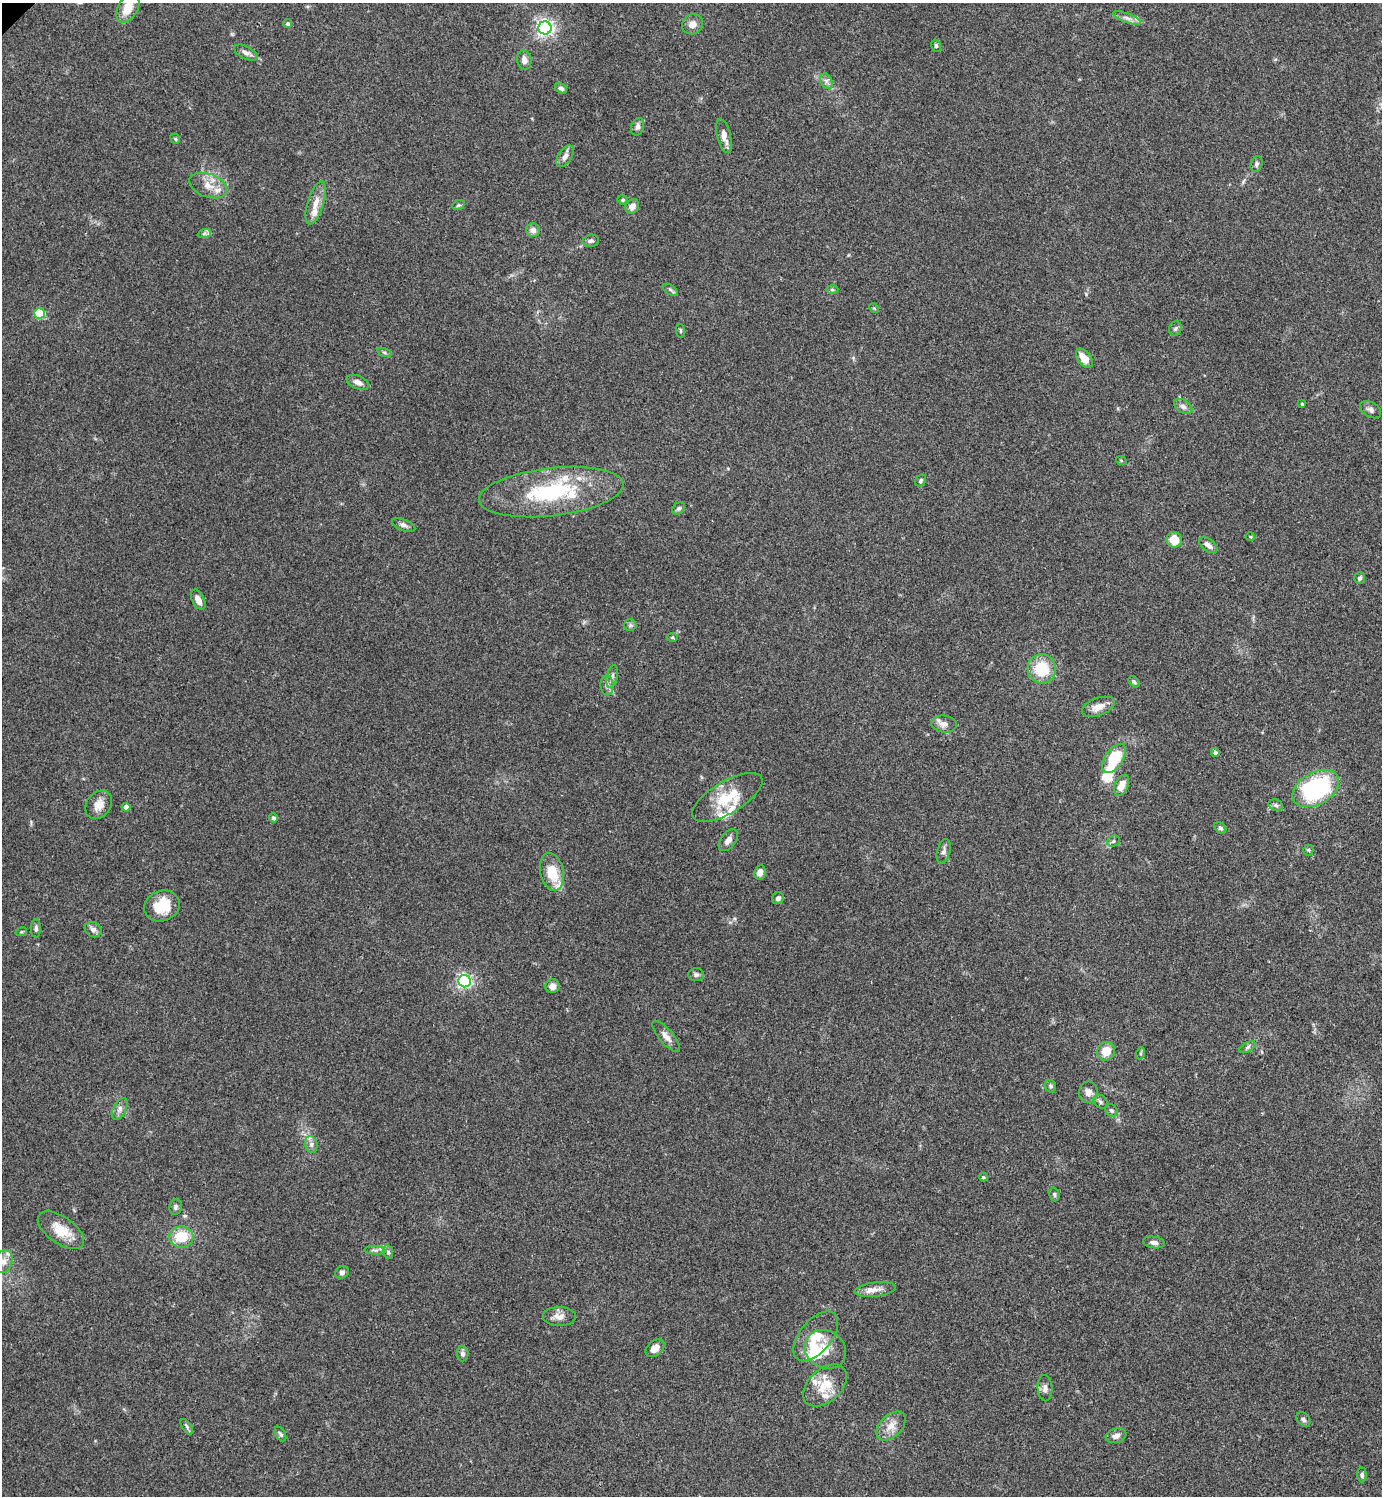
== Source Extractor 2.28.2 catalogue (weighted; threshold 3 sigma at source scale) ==
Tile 6 of 4 x 4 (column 2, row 2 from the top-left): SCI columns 1540-2919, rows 2992-4485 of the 5980 x 5981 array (HDU 1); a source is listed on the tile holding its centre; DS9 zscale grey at full resolution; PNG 1384 x 1498 px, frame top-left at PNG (2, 3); each listed source drawn as its Kron ellipse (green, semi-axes under 4 px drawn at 4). Shown black and unused: <1% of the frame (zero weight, under 3 of 4 exposures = <1% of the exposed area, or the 3 px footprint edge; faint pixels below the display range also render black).
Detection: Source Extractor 2.28.2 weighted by HDU 2 'WHT'; one run over the whole footprint, this tile lists its part. Background 0.115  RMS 0.0066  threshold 0.0295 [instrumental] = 3 sigma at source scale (4.5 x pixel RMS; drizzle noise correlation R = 1.50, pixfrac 1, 0.05/0.05 arcsec/px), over >= 5 px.
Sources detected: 123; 2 inside a brighter object's white glare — neither listed nor drawn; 10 inside a brighter listed object's ellipse — not listed separately; the other 111 listed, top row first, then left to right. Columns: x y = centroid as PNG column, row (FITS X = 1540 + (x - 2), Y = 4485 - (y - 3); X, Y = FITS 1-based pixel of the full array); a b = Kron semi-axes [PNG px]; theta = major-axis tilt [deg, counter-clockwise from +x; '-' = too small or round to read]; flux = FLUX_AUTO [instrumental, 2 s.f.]
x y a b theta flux
128 8 16 10 62 12
1127 18 15 4 -20 3.1
288 24 4 4 - 1.3
692 24 11 9 39 4.6
545 28 6 6 - 270
936 46 6 5 - 1
246 53 13 6 -27 2.8
524 60 10 7 -81 4.3
826 81 8 5 -61 2.1
561 88 7 4 -33 1.6
637 127 9 6 69 2.5
724 136 17 7 -76 5.3
175 139 5 4 - 0.9
565 156 12 6 56 3.1
1257 164 8 6 74 1.6
208 186 19 11 -20 9
623 200 5 4 - 1.1
316 203 22 8 73 7.1
458 205 6 4 21 1
632 206 7 6 - 3.5
533 230 7 6 - 3.4
204 234 7 4 19 1.4
591 241 8 6 11 1.8
670 290 8 4 -34 1.4
832 290 6 4 -1 0.99
874 308 5 4 - 0.71
39 313 5 5 - 32
1175 328 7 6 - 1.4
680 331 7 3 -82 0.74
384 352 7 3 -19 1.1
1084 358 11 6 -52 8.5
358 382 12 6 -23 3.9
1302 404 4 3 - 0.79
1183 406 10 6 -34 2.5
1371 410 11 7 -31 2.4
1121 460 5 3 - 0.6
921 480 6 5 - 1.3
551 492 73 24 7 71
678 509 7 5 41 1.4
404 525 12 5 -22 2.3
1250 537 4 3 - 0.58
1174 540 8 8 - 10
1208 545 11 6 -38 3.2
1360 578 6 5 - 1.4
198 600 11 6 -63 5.4
630 625 6 6 - 1.3
672 637 5 3 - 0.75
1042 669 15 14 - 22
612 677 12 5 77 2.2
1134 682 6 4 -46 1.2
607 685 10 6 -89 2.5
1098 707 17 8 19 6.4
944 724 13 8 -5 4.4
1215 752 4 4 - 1.4
1114 758 16 9 56 27
1121 785 11 6 65 6.6
1316 789 25 16 29 89
727 797 40 16 31 23
99 805 15 12 52 6.8
1276 805 7 5 -21 1.5
126 807 4 4 - 3.6
273 818 4 4 - 1.5
1220 828 7 5 -43 1.3
728 840 12 7 53 3.7
1113 841 6 5 - 1.2
1308 850 5 5 - 0.83
944 851 12 6 74 2.7
552 872 19 11 -78 18
760 872 7 5 83 4.3
778 898 6 5 - 2
162 906 18 15 22 18
36 928 9 5 88 1.8
93 930 9 7 -31 3.1
21 932 6 3 18 0.71
696 975 7 6 - 1.7
465 981 6 6 - 180
552 986 7 7 - 4.2
666 1036 19 7 -50 4.3
1248 1047 9 4 28 1.5
1106 1051 9 8 - 10
1141 1053 6 4 70 0.96
1050 1086 6 5 - 1.4
1088 1092 11 9 85 4.2
1100 1102 8 6 -41 1.7
120 1109 12 6 63 3
1111 1110 6 5 - 1.3
311 1144 8 6 -77 2.4
983 1177 4 4 - 0.8
1054 1194 7 5 -75 1.2
175 1207 8 6 81 1.6
61 1230 26 13 -35 14
181 1237 12 10 5 17
1154 1242 11 5 -9 2.5
375 1250 10 4 -4 1.6
388 1252 7 5 -80 1.6
4 1261 12 8 70 4.6
342 1272 7 6 - 1.8
875 1290 20 7 7 5.1
559 1316 16 9 -1 5
816 1336 29 16 51 15
655 1348 10 7 39 5.4
825 1349 21 18 -33 12
463 1354 7 6 - 2.2
825 1385 26 16 42 15
1045 1388 13 7 -86 3.3
1303 1419 8 6 -46 1.6
891 1426 17 11 45 7.1
187 1427 9 4 -55 1.5
280 1434 8 5 -60 1.3
1116 1436 10 7 19 3.2
1362 1475 7 4 -88 1.8
Isophote crosses this tile's border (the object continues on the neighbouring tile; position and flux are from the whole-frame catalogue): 1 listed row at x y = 128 8